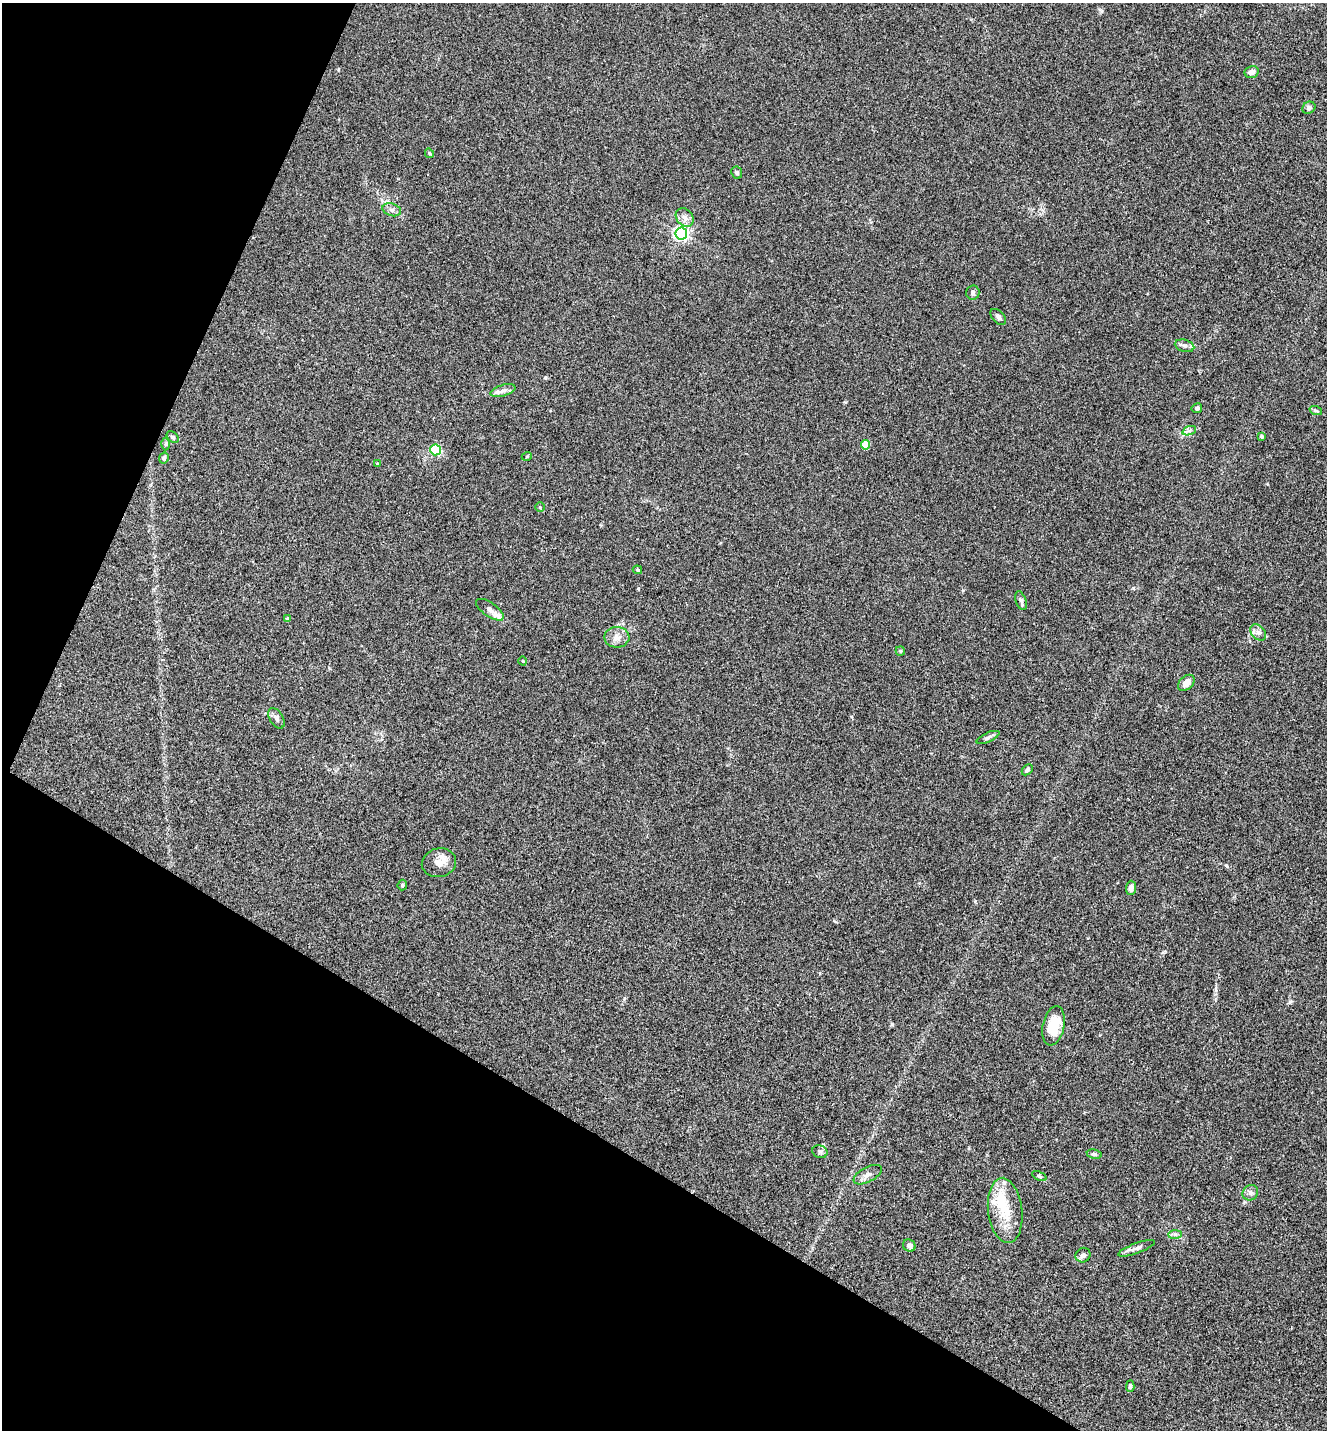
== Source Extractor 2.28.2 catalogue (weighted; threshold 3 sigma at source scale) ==
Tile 9 of 4 x 4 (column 1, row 3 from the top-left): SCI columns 283-1607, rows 1431-2858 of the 5726 x 5715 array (HDU 1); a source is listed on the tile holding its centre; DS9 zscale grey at full resolution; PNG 1329 x 1432 px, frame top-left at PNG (2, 3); each listed source drawn as its Kron ellipse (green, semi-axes under 4 px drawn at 4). Shown black and unused: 26% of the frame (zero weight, under 3 of 4 exposures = <1% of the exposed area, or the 3 px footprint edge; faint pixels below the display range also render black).
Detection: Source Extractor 2.28.2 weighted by HDU 2 'WHT'; one run over the whole footprint, this tile lists its part. Background 0.0238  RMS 0.0045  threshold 0.0202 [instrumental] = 3 sigma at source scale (4.5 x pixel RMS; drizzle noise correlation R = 1.50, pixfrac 1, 0.05/0.05 arcsec/px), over >= 5 px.
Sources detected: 55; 5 inside a brighter listed object's ellipse — not listed separately; the other 50 listed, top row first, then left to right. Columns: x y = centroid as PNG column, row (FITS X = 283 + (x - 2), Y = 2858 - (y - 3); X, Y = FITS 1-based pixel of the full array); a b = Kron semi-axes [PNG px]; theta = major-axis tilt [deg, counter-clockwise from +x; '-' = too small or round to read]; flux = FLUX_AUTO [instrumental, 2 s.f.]
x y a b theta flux
1252 72 7 6 - 2.2
1309 108 7 5 34 0.99
429 153 5 4 - 0.46
737 173 6 5 - 1
392 210 9 6 -18 1.5
685 217 10 8 -49 2.7
681 233 6 6 - 110
973 292 7 6 - 1.1
998 317 9 6 -47 1.3
1185 346 10 6 -15 1.5
503 391 13 5 16 1.8
1197 408 5 5 - 1.2
1316 411 6 4 -18 0.61
1189 431 7 4 19 1.1
1261 436 4 3 - 0.66
173 437 7 5 -45 0.81
166 444 6 4 89 0.63
865 445 5 4 - 10
436 450 5 5 - 28
527 456 5 3 - 0.31
164 458 6 4 63 0.88
377 464 4 3 - 0.64
540 507 5 5 - 0.49
637 570 5 4 - 0.57
1021 601 10 5 -71 1.2
490 610 16 7 -35 2.5
288 619 4 3 - 1.1
1258 633 9 6 -48 1.7
617 637 12 10 1 3.3
900 651 5 4 - 0.54
523 661 4 3 - 0.33
1186 683 9 6 44 3.4
276 718 11 6 -58 1.6
988 737 12 4 24 1.2
1027 770 6 4 45 1
439 863 17 14 14 4.6
402 885 5 4 - 0.54
1131 888 7 5 85 2
1054 1026 20 10 78 12
820 1152 8 6 -21 0.99
1094 1154 7 5 -10 0.79
868 1175 15 7 28 2.4
1039 1176 8 4 -25 0.69
1250 1193 8 7 - 1.5
1005 1210 33 17 -83 14
1175 1235 7 4 0 0.9
909 1246 7 5 -39 1.8
1136 1248 19 5 20 2
1083 1255 8 7 - 1.5
1130 1386 6 4 87 0.91
Unlisted compact peaks at least as high as the median listed source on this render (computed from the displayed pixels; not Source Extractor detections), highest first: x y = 892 1024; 1133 588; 1226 865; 963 590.